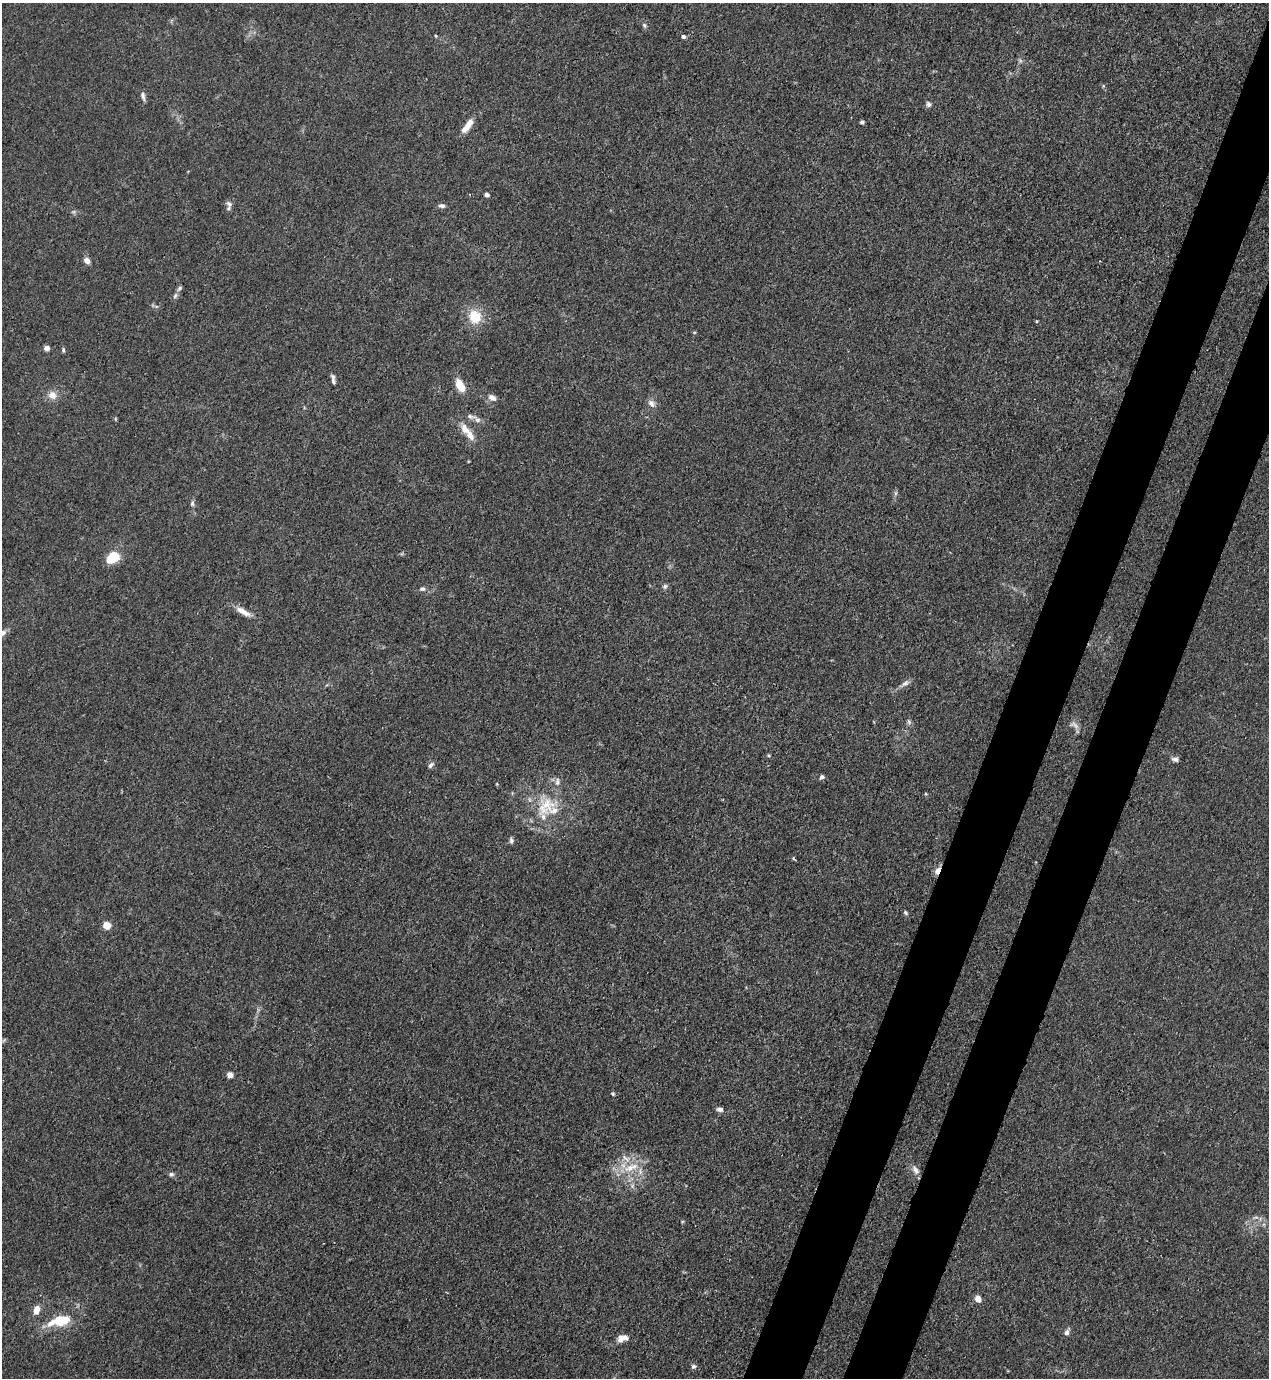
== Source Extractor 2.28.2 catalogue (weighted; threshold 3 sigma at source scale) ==
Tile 10 of 4 x 4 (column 2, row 3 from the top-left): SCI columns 1490-2756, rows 1418-2793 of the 5645 x 5584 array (HDU 1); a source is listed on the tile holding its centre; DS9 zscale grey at full resolution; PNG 1271 x 1380 px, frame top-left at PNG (2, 3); no overlay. Shown black and unused: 8% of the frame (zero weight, under 3 of 4 exposures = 7% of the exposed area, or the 3 px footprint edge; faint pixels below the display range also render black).
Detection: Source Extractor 2.28.2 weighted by HDU 2 'WHT'; one run over the whole footprint, this tile lists its part. Background 0.0179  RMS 0.0025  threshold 0.0113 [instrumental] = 3 sigma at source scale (4.5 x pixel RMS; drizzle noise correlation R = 1.50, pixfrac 1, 0.05/0.05 arcsec/px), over >= 5 px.
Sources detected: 68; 3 too faint to see at this stretch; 1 cosmic-ray / hot-pixel residue — not listed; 9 inside a brighter listed object's ellipse — not listed separately; the other 55 listed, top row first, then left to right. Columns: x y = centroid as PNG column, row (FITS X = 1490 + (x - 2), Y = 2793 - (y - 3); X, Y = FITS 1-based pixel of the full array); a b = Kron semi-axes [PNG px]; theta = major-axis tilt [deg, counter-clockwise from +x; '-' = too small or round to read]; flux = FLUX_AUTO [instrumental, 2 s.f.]
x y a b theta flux
644 25 7 5 -74 0.56
436 36 5 3 - 0.24
683 37 5 4 - 0.7
1103 86 5 3 - 0.27
143 96 13 5 -75 0.95
928 104 8 6 -75 0.73
862 122 4 4 - 0.51
467 126 20 7 54 3.1
487 195 4 4 - 0.87
229 204 9 7 -47 0.81
442 206 8 5 -6 0.9
87 260 7 6 - 1.5
175 295 8 6 51 0.68
475 317 17 14 -66 6.5
47 348 5 5 - 1.7
63 350 7 4 -82 0.43
333 379 12 4 -79 0.91
460 385 13 7 -61 4.7
52 395 9 8 - 2.4
492 398 10 7 -31 1.4
651 403 11 8 -48 1.4
471 417 18 6 -10 1.3
465 429 17 9 -57 3
896 493 7 4 89 0.51
192 503 9 5 79 0.67
113 557 10 8 34 11
665 586 7 5 74 0.56
422 589 8 6 6 0.68
243 612 24 7 -28 2.7
2 633 9 7 27 1.3
904 684 16 6 30 1.3
909 722 8 5 -55 0.6
1074 725 16 8 -28 1.3
1175 759 9 6 -3 0.88
431 765 9 5 47 0.74
822 777 6 5 - 0.65
497 784 5 3 - 0.25
926 794 5 4 - 0.27
545 806 37 30 49 14
511 841 8 5 -80 0.67
938 870 9 5 59 2.1
905 913 7 5 -51 0.45
107 925 5 5 - 7.6
230 1075 6 5 - 1.7
613 1094 5 5 - 0.34
720 1109 7 5 -7 0.98
631 1167 27 11 19 6.2
915 1170 13 7 -58 1.5
171 1174 7 6 - 0.69
978 1299 5 4 - 4
36 1310 9 6 71 2.6
60 1319 19 12 1 7.9
1067 1332 8 5 62 1.2
622 1338 14 8 10 2.1
693 1366 7 6 - 0.65
Overlapping masked pixels (flux is a lower limit): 1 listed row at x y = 938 870
Isophote crosses this tile's border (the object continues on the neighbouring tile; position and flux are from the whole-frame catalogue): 1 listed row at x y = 2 633